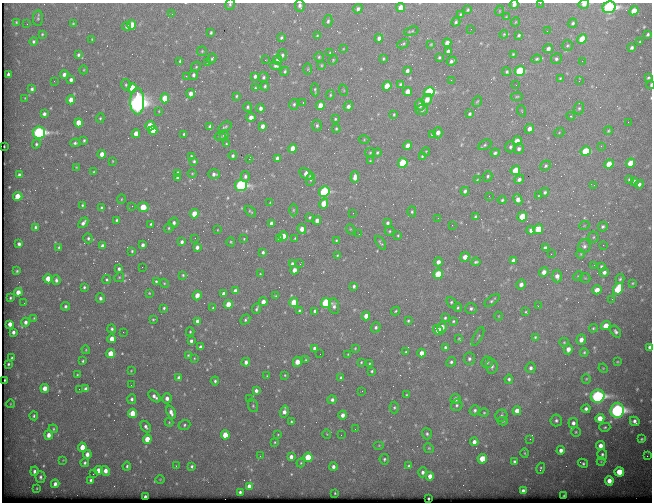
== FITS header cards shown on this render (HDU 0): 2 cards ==
NAXIS1  =                  650
NAXIS2  =                  500

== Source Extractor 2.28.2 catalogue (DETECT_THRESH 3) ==
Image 650 x 500 px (HDU 0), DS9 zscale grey, 1 PNG px = 1 image px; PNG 654 x 504 px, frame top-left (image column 1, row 500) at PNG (2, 3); each listed source drawn as its Kron ellipse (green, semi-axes under 4 px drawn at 4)
Background 746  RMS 3.8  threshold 11.4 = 3 sigma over >= 5 px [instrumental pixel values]
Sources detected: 494; all 494 listed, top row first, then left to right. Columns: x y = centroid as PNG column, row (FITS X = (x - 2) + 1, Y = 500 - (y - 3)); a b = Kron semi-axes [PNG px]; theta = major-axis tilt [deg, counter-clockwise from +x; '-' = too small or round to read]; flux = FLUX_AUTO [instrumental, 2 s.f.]
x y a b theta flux
540 3 3 2 - 310
230 4 6 4 75 420
584 4 5 4 - 1300
300 5 6 5 - 770
514 5 4 4 - 780
609 7 6 5 - 58000
401 8 4 4 - 2200
358 9 5 4 - 700
468 10 4 3 - 310
499 11 5 3 - 180
634 11 5 4 - 2700
172 14 2 2 - 460
460 14 4 3 - 300
506 17 4 3 - 200
38 18 8 5 88 430
328 21 6 4 75 490
16 22 3 2 - 240
456 22 5 4 - 430
515 22 5 3 - 210
73 23 3 3 - 210
573 23 5 4 - 470
27 24 2 2 - 160
132 25 5 4 - 3800
127 26 4 3 - 550
471 29 2 2 - 140
411 31 7 3 16 320
547 31 2 2 - 140
211 32 3 3 - 370
42 34 3 3 - 250
504 34 4 3 - 250
648 34 3 3 - 380
519 35 4 3 - 370
317 36 3 3 - 220
281 38 4 3 - 390
379 38 4 4 - 930
92 39 2 2 - 170
582 39 5 4 - 5500
34 41 4 4 - 400
640 42 3 2 - 250
447 43 4 4 - 1400
403 44 6 4 27 340
431 44 4 3 - 190
567 45 5 5 - 350
632 48 4 3 - 520
343 49 4 2 - 160
548 49 5 4 - 790
202 51 5 4 - 300
448 51 4 3 - 640
330 53 4 3 - 290
78 54 4 3 - 540
513 54 3 3 - 240
282 55 5 5 - 480
319 57 5 4 - 380
439 57 3 3 - 310
212 59 5 3 - 360
383 59 3 2 - 280
537 59 5 4 - 400
556 59 5 5 - 500
265 60 3 2 - 240
278 60 4 4 - 1000
333 60 5 4 - 270
180 61 3 3 - 310
452 61 5 3 - 650
582 61 2 2 - 110
208 62 4 3 - 290
321 65 4 4 - 280
276 66 5 4 - 580
196 67 6 4 45 380
308 69 6 4 89 290
84 70 4 3 - 200
285 71 5 4 - 380
407 71 4 3 - 720
520 71 5 5 - 18000
507 72 4 4 - 410
64 74 4 3 - 840
8 75 3 3 - 630
193 75 5 4 - 620
186 76 3 2 - 330
255 76 4 3 - 650
263 77 5 5 - 480
560 78 4 3 - 280
648 78 3 3 - 330
71 80 4 3 - 750
451 80 2 2 - 930
54 81 2 2 - 120
579 81 2 2 - 180
126 85 6 4 -75 410
400 85 4 4 - 530
516 85 2 2 - 310
651 85 4 2 - 380
265 86 4 3 - 370
387 86 5 4 - 4100
132 88 5 4 - 5900
255 88 3 3 - 240
32 89 4 3 - 520
315 90 6 3 -85 380
343 90 6 3 -70 250
408 92 4 4 - 2500
429 92 5 5 - 26000
191 94 5 4 - 1300
330 95 5 4 - 300
236 96 4 3 - 270
517 97 6 3 9 260
25 98 3 3 - 170
165 98 5 4 - 5900
71 100 4 4 - 2300
427 100 6 4 54 1700
137 101 13 7 90 150000
477 101 5 4 - 300
303 103 3 2 - 640
294 104 5 4 - 420
420 105 5 5 - 1200
320 106 4 4 - 2500
348 106 5 4 - 880
248 107 5 3 - 480
261 108 4 3 - 850
579 108 6 5 - 440
422 110 6 5 - 530
159 111 4 2 - 200
522 111 6 3 -71 230
44 114 4 3 - 710
394 114 3 2 - 260
470 114 3 3 - 410
571 116 4 4 - 280
251 117 4 4 - 1100
100 118 5 4 - 290
335 119 4 4 - 330
628 122 2 2 - 310
79 123 4 4 - 3700
317 125 5 5 - 520
150 126 5 4 - 4600
262 126 4 3 - 1200
210 127 4 4 - 1200
225 127 7 4 29 440
336 129 4 3 - 320
529 129 5 4 - 1200
153 130 4 4 - 3400
608 131 4 3 - 280
39 132 6 6 - 48000
438 133 6 4 -89 1300
559 133 5 3 - 210
136 134 4 4 - 2300
184 134 3 3 - 380
432 134 3 3 - 250
224 135 5 4 - 450
220 137 5 4 - 330
84 140 3 3 - 370
364 140 5 3 - 260
517 141 5 4 - 2100
75 143 5 3 - 520
36 144 5 4 - 400
226 144 3 3 - 270
485 145 7 4 27 400
4 146 2 2 - 190
408 146 4 4 - 1600
601 146 3 2 - 180
510 147 5 5 - 510
293 148 4 4 - 2500
519 149 5 5 - 680
426 151 4 3 - 180
586 151 5 4 - 9700
377 152 4 4 - 330
370 153 5 4 - 320
495 153 4 4 - 490
102 154 4 4 - 2400
191 156 3 3 - 290
233 156 4 4 - 500
422 156 4 3 - 270
277 158 4 4 - 1100
249 159 2 2 - 2100
113 161 3 2 - 180
194 161 3 3 - 360
370 161 3 3 - 230
403 163 5 4 - 12000
631 163 5 4 - 3600
609 164 5 4 - 4000
545 166 5 5 - 420
76 167 4 3 - 200
515 170 5 4 - 4200
94 172 4 3 - 240
178 173 4 3 - 620
192 173 4 3 - 220
214 174 6 5 - 840
306 174 7 5 -34 1900
19 175 4 3 - 720
245 176 5 4 - 690
488 176 5 4 - 390
177 177 4 3 - 660
355 177 6 4 87 1600
519 179 5 4 - 830
629 179 3 3 - 320
311 180 6 4 85 360
477 180 3 2 - 210
634 181 4 3 - 520
639 184 4 4 - 640
241 185 6 5 - 38000
594 185 3 2 - 190
465 191 4 3 - 570
324 192 5 5 - 25000
545 192 5 4 - 490
18 196 5 4 - 3700
489 196 2 2 - 140
538 196 4 2 - 220
121 199 5 3 - 220
518 199 5 4 - 1500
502 200 4 4 - 370
270 203 2 2 - 150
324 203 5 4 - 4000
82 205 3 3 - 310
132 206 3 3 - 210
143 207 5 4 - 5400
102 208 4 3 - 520
293 210 6 4 89 330
250 211 7 3 -41 340
412 212 5 4 - 390
353 213 3 2 - 220
194 214 4 4 - 4300
309 217 3 3 - 270
476 217 4 3 - 530
522 217 5 4 - 6900
438 218 3 2 - 410
117 220 3 3 - 360
317 220 4 4 - 1400
83 223 6 4 50 910
174 223 5 4 - 640
271 223 4 3 - 720
387 223 4 3 - 590
151 224 3 3 - 340
452 225 2 2 - 160
584 226 5 3 - 220
35 227 4 3 - 530
603 227 5 4 - 540
169 228 5 4 - 320
302 229 5 4 - 1800
350 229 5 3 - 210
538 229 5 4 - 5300
217 230 3 2 - 150
531 230 4 4 - 1100
390 231 5 4 - 300
359 234 2 2 - 100
398 235 3 3 - 240
283 236 5 4 - 2200
593 237 5 5 - 420
88 238 5 4 - 520
195 238 2 2 - 290
279 238 3 3 - 480
295 238 3 3 - 250
244 239 3 3 - 220
336 241 3 2 - 290
182 242 4 3 - 680
231 242 4 4 - 280
381 243 8 3 -56 410
19 244 4 3 - 710
143 245 4 3 - 720
603 245 2 2 - 990
102 246 4 4 - 920
584 246 7 6 - 750
59 247 4 4 - 390
197 247 4 3 - 830
545 248 4 4 - 860
132 251 3 3 - 270
263 252 3 3 - 460
551 254 2 2 - 1200
581 254 5 3 - 230
337 255 4 3 - 230
465 257 5 4 - 1800
513 260 4 4 - 800
438 262 4 4 - 1200
476 262 4 3 - 400
292 264 3 3 - 440
300 264 3 2 - 210
594 265 3 3 - 210
601 266 4 3 - 410
142 267 2 2 - 190
119 269 3 3 - 610
294 270 4 4 - 1600
17 271 3 3 - 330
544 272 5 4 - 1400
604 272 4 4 - 870
260 274 3 2 - 180
438 274 5 4 - 7600
183 275 4 3 - 280
557 276 6 5 - 1400
578 276 5 4 - 280
119 277 5 4 - 300
585 278 5 5 - 280
48 279 4 4 - 3500
107 279 4 4 - 360
620 279 5 3 - 400
56 280 4 4 - 700
156 281 3 3 - 340
164 283 5 3 - 260
633 283 4 3 - 270
521 284 5 4 - 1000
354 286 4 3 - 510
84 287 3 3 - 400
618 289 6 4 60 10000
597 290 4 4 - 2200
235 291 4 3 - 960
18 292 4 4 - 2300
149 293 4 3 - 230
223 294 4 3 - 1100
197 295 5 4 - 1800
276 296 3 3 - 220
10 298 3 3 - 300
100 298 5 4 - 670
612 299 3 3 - 280
492 300 9 3 36 490
263 302 4 4 - 1900
294 302 5 4 - 5600
451 302 6 4 -46 400
24 303 2 2 - 88
326 303 5 5 - 23000
228 304 4 4 - 3700
65 306 4 4 - 490
334 306 8 5 -82 750
538 306 3 2 - 470
164 308 3 3 - 370
213 308 3 3 - 290
458 308 4 3 - 300
471 308 6 5 - 650
257 309 5 2 - 420
299 311 4 3 - 310
315 311 4 3 - 460
396 311 4 3 - 280
526 312 4 3 - 240
366 316 4 4 - 2000
499 316 4 3 - 180
34 318 3 3 - 210
445 318 3 3 - 360
153 319 4 4 - 250
245 319 5 3 - 410
197 321 4 3 - 860
408 321 3 2 - 280
453 321 4 3 - 320
25 322 4 4 - 840
10 324 4 4 - 1500
606 326 5 4 - 2700
376 327 5 4 - 510
442 327 6 4 79 2100
593 328 4 3 - 300
112 329 4 4 - 470
438 330 5 4 - 1800
616 331 7 4 -55 650
13 332 4 3 - 730
123 332 2 2 - 410
190 332 4 3 - 270
478 336 10 3 62 390
535 337 4 4 - 330
112 339 4 4 - 2700
459 339 3 3 - 210
581 340 5 4 - 1600
191 341 4 3 - 640
564 342 5 4 - 310
200 347 4 3 - 810
445 347 3 3 - 420
650 347 4 3 - 540
314 348 4 3 - 900
355 348 3 3 - 200
568 349 5 4 - 1600
86 350 4 3 - 220
406 352 3 3 - 300
584 352 4 3 - 320
422 353 4 4 - 1600
111 354 4 4 - 6000
320 354 2 2 - 130
348 354 4 3 - 220
188 355 3 3 - 240
12 358 3 2 - 250
194 358 3 2 - 190
469 359 6 5 - 670
306 360 4 3 - 210
83 361 3 2 - 290
246 362 4 4 - 940
297 362 5 4 - 2500
361 362 4 3 - 260
451 362 5 4 - 550
487 362 6 5 - 530
617 362 3 2 - 200
8 364 3 2 - 280
369 364 3 3 - 240
492 366 7 6 - 830
531 368 5 5 - 710
603 368 5 4 - 220
131 371 3 3 - 170
372 371 3 3 - 310
77 375 3 3 - 220
285 375 3 2 - 190
267 376 4 3 - 190
179 378 4 4 - 1400
341 378 4 3 - 550
509 379 4 4 - 470
586 379 5 4 - 290
5 380 3 2 - 180
215 381 4 3 - 460
131 385 2 2 - 260
45 388 4 4 - 2200
79 389 2 2 - 120
86 389 4 3 - 860
256 391 4 4 - 910
362 391 2 2 - 110
406 395 4 3 - 250
154 396 7 4 -43 970
598 396 7 6 - 68000
167 398 5 4 - 1200
249 398 2 2 - 150
132 399 5 4 - 530
455 399 5 5 - 970
332 400 4 4 - 660
11 404 4 3 - 180
457 405 6 5 - 480
253 406 6 5 - 400
394 407 6 4 88 410
586 409 4 4 - 730
475 410 5 4 - 560
617 410 7 6 - 84000
284 411 6 4 76 1300
517 411 4 4 - 2300
171 412 7 4 -70 1300
132 413 4 4 - 3900
484 413 4 4 - 270
343 415 4 4 - 1300
34 416 4 4 - 360
501 416 6 5 - 580
600 418 4 4 - 3300
556 420 6 5 - 620
291 421 4 3 - 270
503 421 5 4 - 310
635 421 5 4 - 890
169 422 4 4 - 240
573 423 5 5 - 910
184 425 6 5 - 430
146 427 7 4 -53 680
605 427 5 4 - 370
53 429 5 4 - 310
355 429 2 2 - 130
576 432 5 5 - 310
327 434 4 3 - 190
427 434 5 5 - 500
49 435 5 4 - 1500
225 435 4 4 - 5900
278 435 3 3 - 210
341 435 2 2 - 140
147 439 4 4 - 4100
530 439 3 3 - 230
642 439 4 3 - 310
275 442 3 2 - 230
474 442 4 4 - 1300
379 445 5 3 - 260
601 446 4 4 - 1800
82 447 4 4 - 3800
429 448 5 4 - 340
561 450 4 4 - 1100
525 453 5 3 - 260
87 454 4 4 - 1400
602 454 5 5 - 570
260 456 2 2 - 670
647 456 2 2 - 120
291 457 4 3 - 1200
308 457 5 4 - 9500
384 459 5 4 - 400
482 459 4 4 - 5300
63 460 4 4 - 180
514 462 4 3 - 540
601 462 4 4 - 230
85 463 4 4 - 480
301 463 4 4 - 260
583 463 5 3 - 430
127 466 4 3 - 360
176 466 3 2 - 250
192 466 4 3 - 420
409 466 4 4 - 390
333 467 4 4 - 860
541 468 5 3 - 320
98 470 4 4 - 2000
34 471 5 4 - 670
106 471 5 4 - 1700
423 472 5 4 - 730
619 472 5 4 - 5400
93 474 2 2 - 240
430 476 4 4 - 2100
40 477 6 5 - 580
160 479 4 3 - 170
91 480 3 3 - 470
609 481 4 4 - 2200
55 484 4 4 - 980
249 486 4 4 - 1800
37 488 3 2 - 190
523 491 4 3 - 720
240 492 3 3 - 460
335 493 3 2 - 180
564 495 3 2 - 210
145 497 3 3 - 590
428 498 2 2 - 320
At the frame edge (FLAGS 8, measured only in part): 8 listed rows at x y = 540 3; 230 4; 584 4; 300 5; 514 5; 609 7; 651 85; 650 347